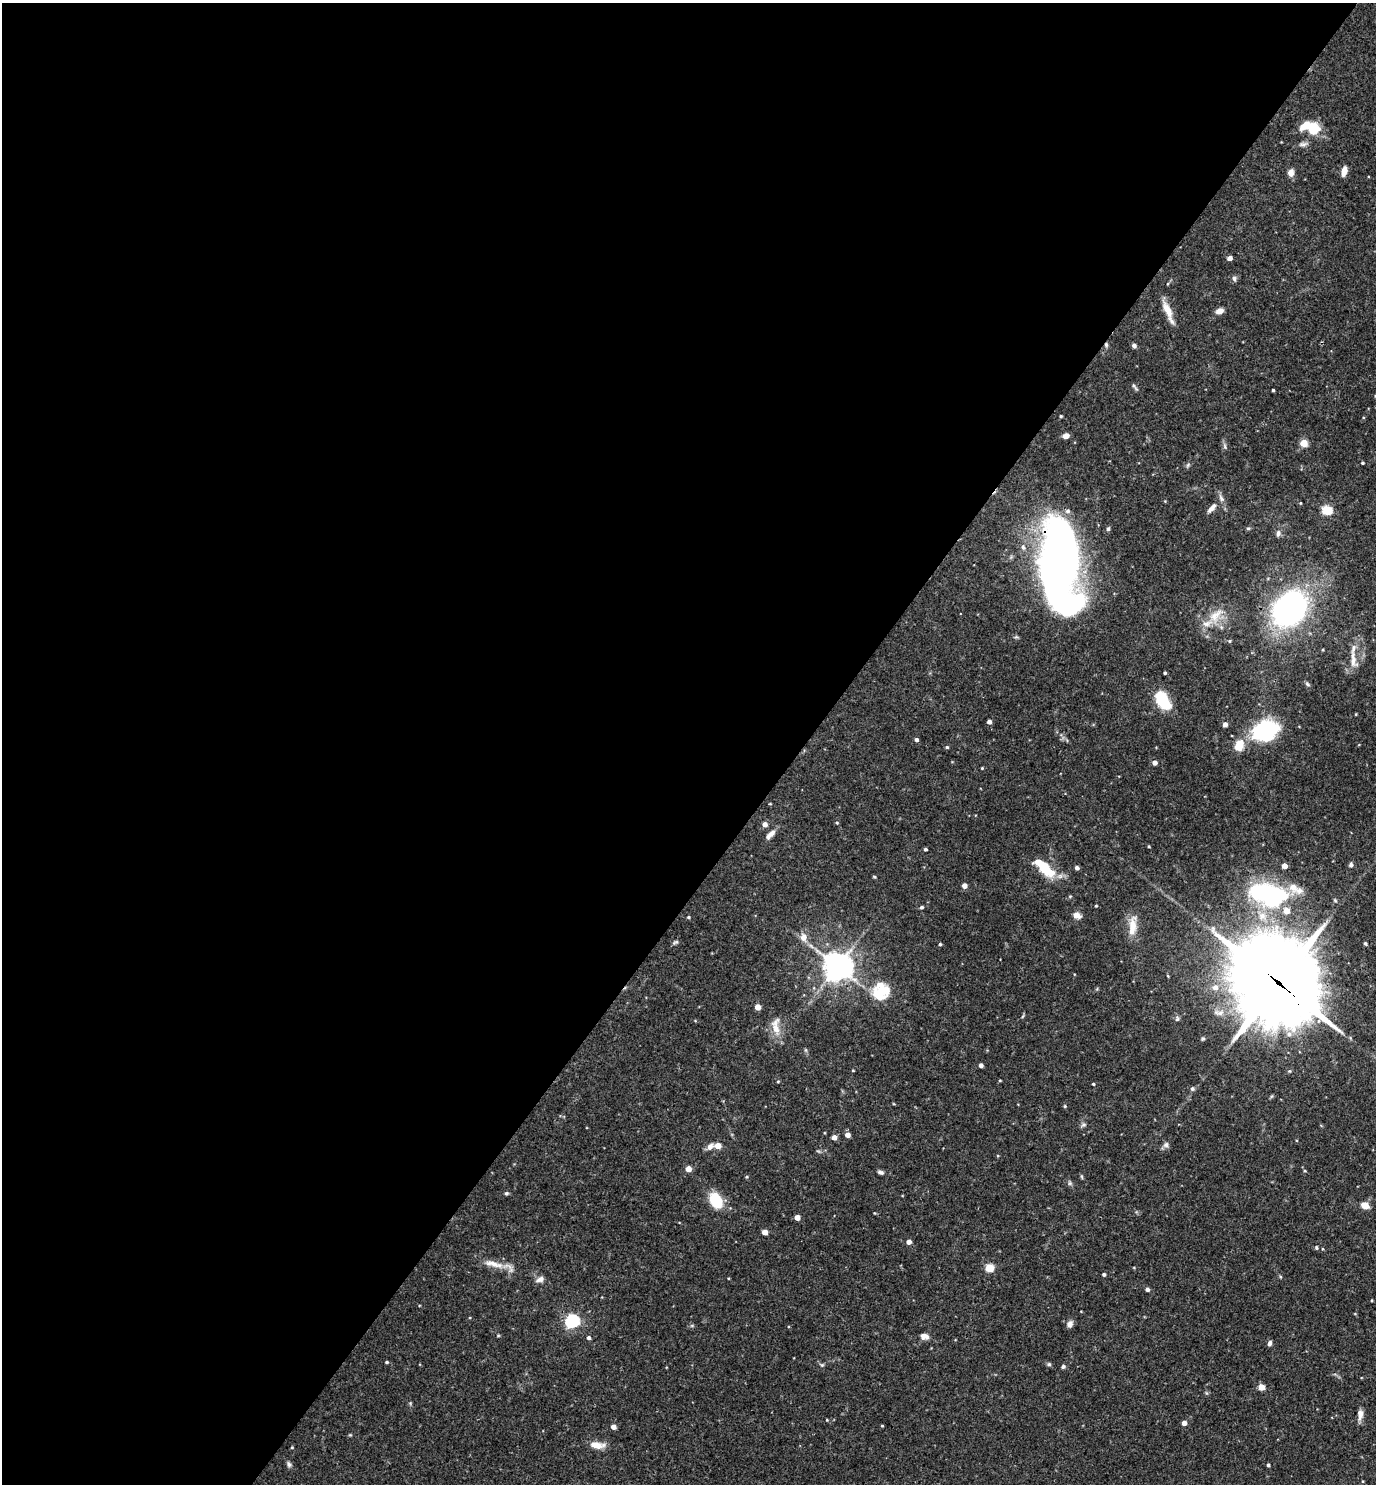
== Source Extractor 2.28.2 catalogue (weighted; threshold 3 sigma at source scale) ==
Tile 5 of 4 x 4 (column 1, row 2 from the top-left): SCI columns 149-1522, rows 2967-4448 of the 5936 x 5931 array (HDU 1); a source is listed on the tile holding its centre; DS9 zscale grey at full resolution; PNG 1378 x 1486 px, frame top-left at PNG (2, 3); no overlay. Shown black and unused: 58% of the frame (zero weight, under 3 of 4 exposures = <1% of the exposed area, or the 3 px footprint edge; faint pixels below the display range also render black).
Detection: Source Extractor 2.28.2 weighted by HDU 2 'WHT'; one run over the whole footprint, this tile lists its part. Background 0.0682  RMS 0.0034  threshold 0.0154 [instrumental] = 3 sigma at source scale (4.5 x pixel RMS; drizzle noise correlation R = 1.50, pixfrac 1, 0.05/0.05 arcsec/px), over >= 5 px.
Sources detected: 139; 3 inside a brighter object's white glare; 1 cosmic-ray / hot-pixel residue — not listed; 7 inside a brighter listed object's ellipse — not listed separately; the other 128 listed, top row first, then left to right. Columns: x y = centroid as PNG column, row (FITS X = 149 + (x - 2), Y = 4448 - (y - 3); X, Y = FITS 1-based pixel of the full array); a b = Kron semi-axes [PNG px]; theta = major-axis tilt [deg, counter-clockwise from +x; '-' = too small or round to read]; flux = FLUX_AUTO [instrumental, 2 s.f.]
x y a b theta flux
1313 128 18 13 -34 9
1303 144 13 5 6 1.2
1344 171 9 5 75 3.3
1291 173 8 7 - 2.2
1230 258 4 4 - 2.1
1234 278 8 5 -76 0.87
1167 310 27 8 -65 4.5
1219 311 9 6 19 1.9
1134 345 6 5 - 0.8
1136 389 9 4 -55 0.74
1273 390 3 3 - 0.42
1375 396 5 3 - 0.29
1061 416 3 3 - 0.39
1066 436 7 5 17 1.7
1304 443 5 4 - 9.4
1225 446 8 5 -72 0.76
1362 463 4 3 - 0.44
1188 465 6 5 - 0.62
1221 498 12 6 -66 1.4
1165 501 4 4 - 0.27
1300 503 4 4 - 0.31
1212 508 13 6 47 2
1327 510 5 5 - 20
1068 511 6 6 - 1.1
1248 528 6 4 0 0.43
1108 529 6 4 74 0.6
1278 533 9 6 89 1.3
1023 547 7 6 - 1.1
1056 563 68 25 -81 300
1289 609 35 27 48 86
1215 616 26 14 49 7.5
1353 660 26 9 -83 4.1
1165 673 3 3 - 0.51
1307 684 8 4 -37 0.62
1163 700 15 11 -70 15
1356 714 4 3 - 0.27
989 722 4 4 - 1.5
1225 724 4 4 - 2
1265 730 21 15 22 44
916 740 4 4 - 0.96
1239 745 16 11 72 5.6
947 747 4 4 - 0.45
1155 763 4 4 - 1.9
982 768 3 3 - 0.3
837 823 4 4 - 0.41
765 824 5 4 - 2.2
771 834 14 6 45 2.1
1149 846 3 3 - 0.34
925 849 3 3 - 0.63
1351 865 5 4 - 1.2
1284 866 4 4 - 3.2
1043 867 27 10 -42 13
1077 868 4 4 - 1.1
874 877 4 4 - 0.41
964 886 4 4 - 2.2
1269 892 46 28 -24 44
1096 906 3 3 - 0.34
921 907 5 4 - 0.71
1077 915 7 6 - 2.8
688 917 4 3 - 0.43
1132 926 27 9 83 5.6
804 937 7 6 - 3.1
675 942 9 4 23 0.65
1365 943 5 4 - 0.57
940 944 3 3 - 0.49
837 966 10 9 - 390
1278 982 38 26 -42 4600
1215 987 8 7 - 2.3
882 993 22 16 17 11
758 1007 5 4 - 3.8
1219 1012 17 8 -3 2.7
1023 1016 6 3 70 0.4
1177 1019 8 5 74 0.71
776 1026 27 11 -85 4.9
1289 1034 8 7 - 1.5
981 1065 4 4 - 1.3
853 1070 4 3 - 0.27
1000 1080 3 3 - 0.32
778 1081 4 3 - 0.34
1093 1084 3 3 - 0.38
1192 1089 6 5 - 0.8
1065 1106 5 4 - 0.42
1083 1125 8 5 9 0.71
847 1135 4 4 - 2.4
834 1137 4 4 - 2.2
1166 1145 8 7 - 1.1
710 1146 9 6 50 1.7
718 1146 5 4 - 4.3
688 1169 4 4 - 3.7
1305 1171 4 3 - 0.34
880 1172 7 5 -13 0.91
746 1177 4 3 - 0.42
1082 1177 6 3 -71 0.42
1070 1183 6 5 - 0.64
506 1193 5 4 - 0.57
716 1201 16 11 -60 11
1365 1205 7 5 -26 4.4
797 1217 4 4 - 2.8
765 1232 5 4 - 3.6
909 1242 4 4 - 2
1316 1248 5 4 - 0.52
493 1264 34 8 -14 5
989 1268 5 5 - 13
1104 1274 4 3 - 0.77
540 1279 12 7 23 1.5
1147 1289 4 4 - 1.1
1372 1300 4 2 - 0.28
1355 1314 4 3 - 0.26
572 1321 7 6 - 69
1070 1324 9 7 62 1.5
498 1335 5 3 - 0.36
924 1336 10 7 -5 1.8
588 1338 4 4 - 0.87
1270 1343 7 5 75 1
387 1362 4 3 - 0.47
1049 1364 6 5 - 0.59
822 1365 5 5 - 0.52
1063 1366 5 5 - 0.63
1261 1387 5 4 - 5.3
1360 1414 14 6 87 2.2
827 1420 4 3 - 0.26
1184 1423 4 4 - 2.3
882 1426 3 3 - 0.3
613 1427 5 4 - 2
597 1445 20 8 -6 3.7
292 1447 4 4 - 0.33
289 1464 8 6 -71 0.9
1268 1465 4 3 - 0.63
Overlapping masked pixels (flux is a lower limit): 3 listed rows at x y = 1056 563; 1289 609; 1278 982
Isophote crosses this tile's border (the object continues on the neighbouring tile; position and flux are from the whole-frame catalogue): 1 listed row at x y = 1375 396